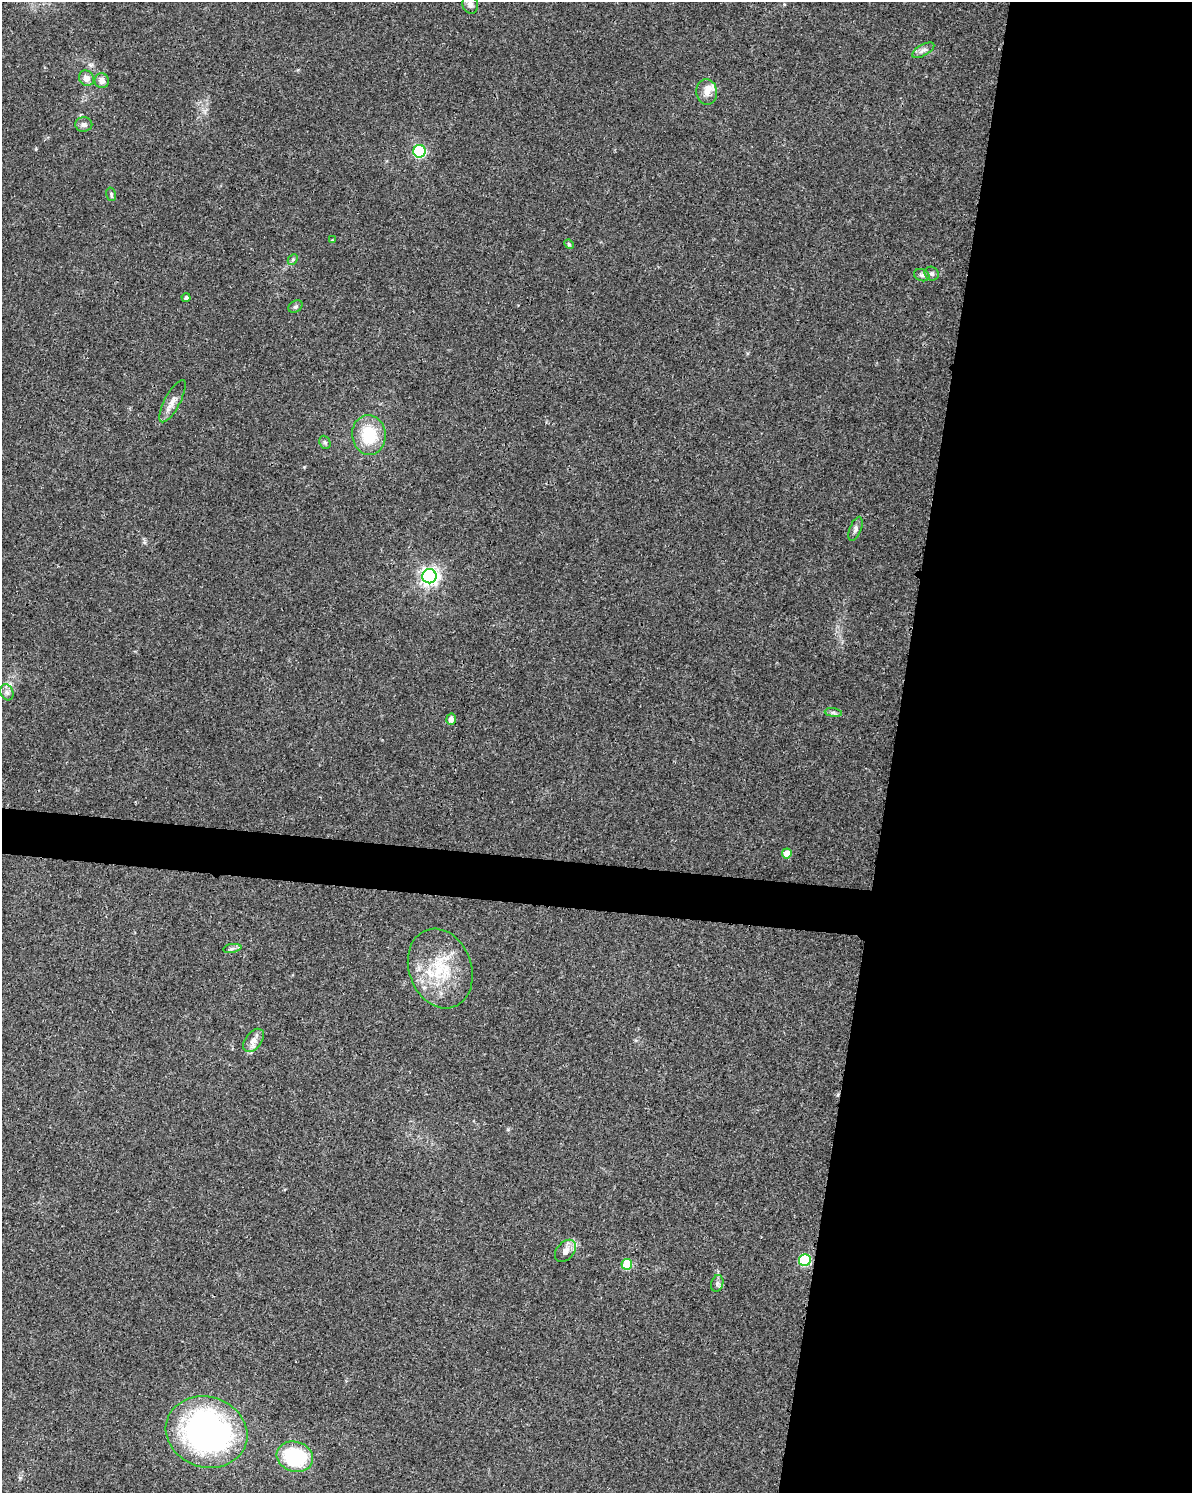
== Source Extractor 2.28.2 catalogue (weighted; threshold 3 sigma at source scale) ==
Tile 8 of 4 x 3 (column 4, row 2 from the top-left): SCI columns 3573-4762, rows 1722-3212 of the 4784 x 4997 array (HDU 1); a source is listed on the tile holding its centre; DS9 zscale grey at full resolution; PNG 1194 x 1495 px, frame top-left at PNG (2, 2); each listed source drawn as its Kron ellipse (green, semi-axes under 4 px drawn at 4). Shown black and unused: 27% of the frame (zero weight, under 3 of 4 exposures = <1% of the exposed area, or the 3 px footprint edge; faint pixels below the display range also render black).
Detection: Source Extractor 2.28.2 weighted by HDU 2 'WHT'; one run over the whole footprint, this tile lists its part. Background 0.0366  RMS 0.0034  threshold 0.0152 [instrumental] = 3 sigma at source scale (4.5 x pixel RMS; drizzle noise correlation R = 1.50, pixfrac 1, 0.0396/0.0396 arcsec/px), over >= 5 px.
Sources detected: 35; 2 inside a brighter listed object's ellipse — not listed separately; the other 33 listed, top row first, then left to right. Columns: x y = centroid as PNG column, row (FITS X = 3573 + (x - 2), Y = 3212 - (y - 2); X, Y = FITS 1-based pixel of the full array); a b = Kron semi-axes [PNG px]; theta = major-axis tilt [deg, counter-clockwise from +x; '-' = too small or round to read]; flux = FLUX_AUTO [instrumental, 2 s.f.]
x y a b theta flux
470 4 9 8 - 1.4
923 50 12 5 29 1.4
86 78 8 7 - 2.4
102 81 7 7 - 2.1
707 92 13 10 -84 2.5
84 124 8 7 - 1.2
419 151 6 6 - 39
111 194 7 5 -75 0.57
332 240 4 3 - 0.28
569 244 5 4 - 0.48
293 259 6 4 45 0.5
932 274 7 6 - 0.85
922 275 8 6 -20 0.81
186 298 4 4 - 0.82
295 306 8 5 33 0.64
172 401 24 7 62 2.9
369 435 20 16 -82 13
325 442 7 5 -67 0.62
855 529 13 5 69 1.2
429 576 7 7 - 150
7 692 8 6 -68 1.1
833 713 9 4 -8 0.73
451 719 5 5 - 2.2
787 853 5 5 - 4.3
232 948 9 4 9 0.79
440 968 41 31 -70 21
254 1040 13 8 52 2.3
565 1251 13 8 50 2.4
805 1260 6 6 - 29
627 1264 5 5 - 15
717 1283 8 6 72 0.9
207 1432 41 35 -18 110
295 1457 18 15 -16 24
Overlapping masked pixels (flux is a lower limit): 1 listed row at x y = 451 719